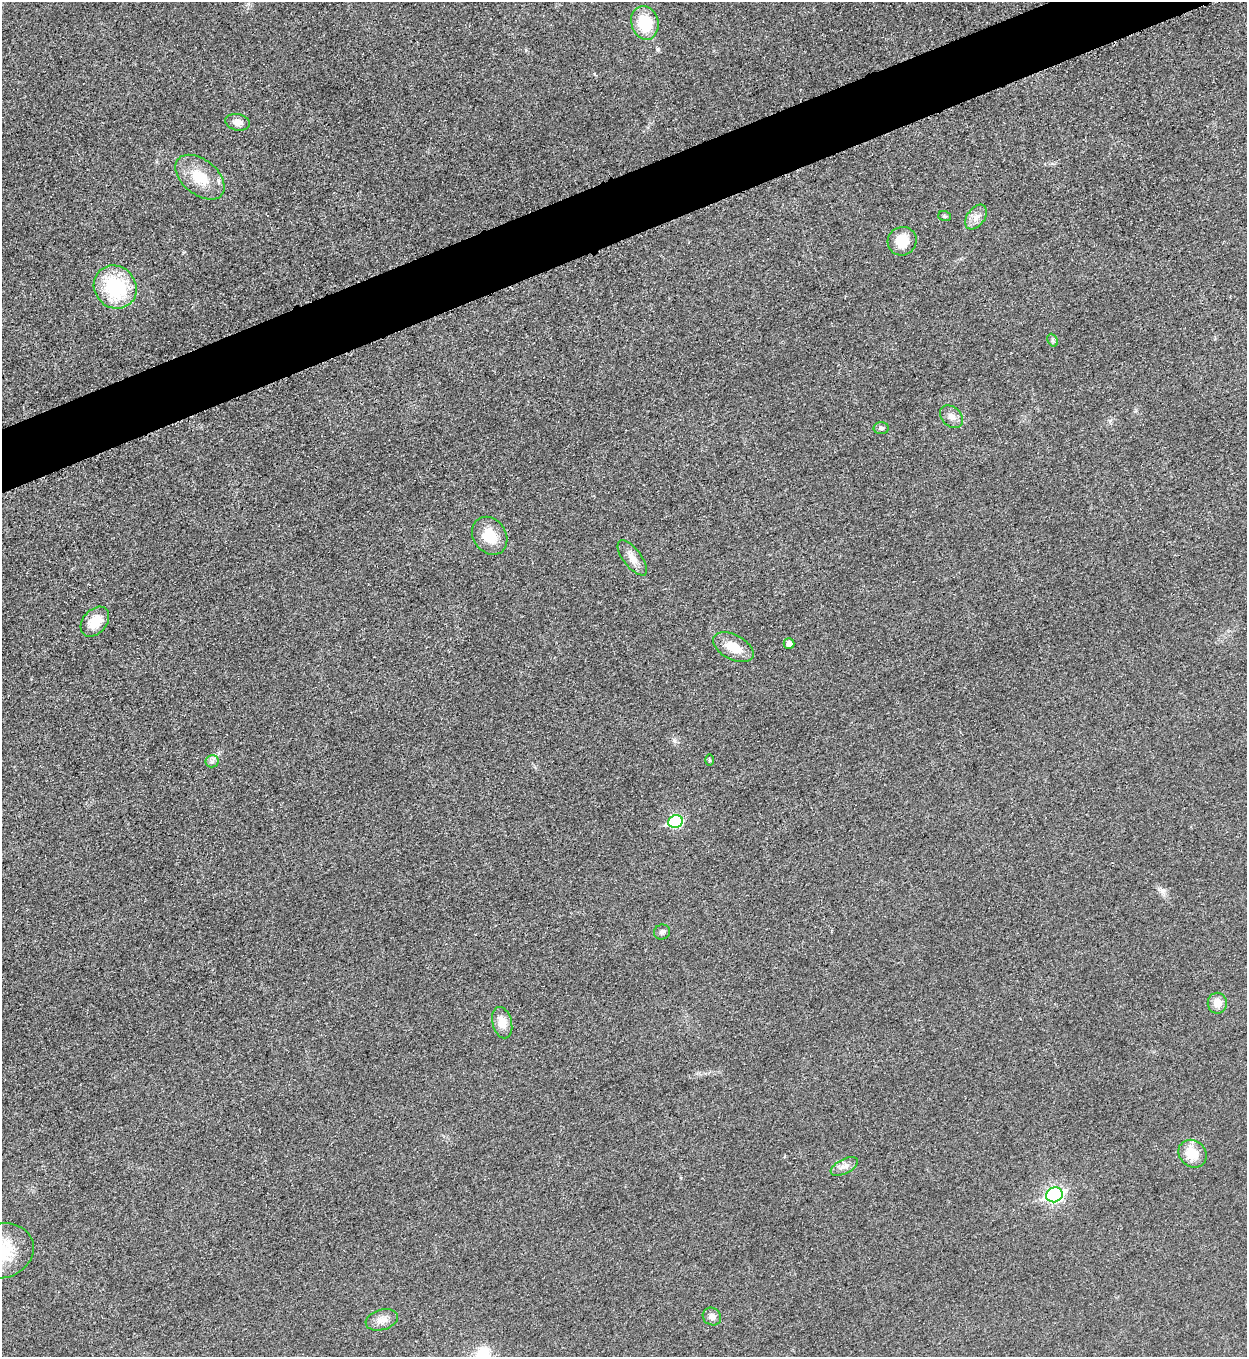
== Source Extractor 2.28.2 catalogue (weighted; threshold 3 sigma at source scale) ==
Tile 10 of 4 x 4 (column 2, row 3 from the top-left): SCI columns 1533-2777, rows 1365-2719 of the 5428 x 5441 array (HDU 1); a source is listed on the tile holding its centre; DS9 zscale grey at full resolution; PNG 1249 x 1359 px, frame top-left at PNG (2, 2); each listed source drawn as its Kron ellipse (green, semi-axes under 4 px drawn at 4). Shown black and unused: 4% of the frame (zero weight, under 3 of 5 exposures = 1% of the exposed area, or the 3 px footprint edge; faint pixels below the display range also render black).
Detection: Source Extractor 2.28.2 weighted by HDU 2 'WHT'; one run over the whole footprint, this tile lists its part. Background 0.0229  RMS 0.0048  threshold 0.0216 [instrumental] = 3 sigma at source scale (4.5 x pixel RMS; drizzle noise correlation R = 1.50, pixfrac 1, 0.05/0.05 arcsec/px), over >= 5 px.
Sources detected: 27; all 27 listed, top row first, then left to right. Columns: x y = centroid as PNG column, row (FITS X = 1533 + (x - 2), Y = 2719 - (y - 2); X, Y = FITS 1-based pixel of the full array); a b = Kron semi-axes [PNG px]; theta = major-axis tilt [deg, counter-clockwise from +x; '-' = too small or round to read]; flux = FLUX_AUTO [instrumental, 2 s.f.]
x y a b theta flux
645 23 17 13 -75 19
238 122 12 8 -10 3.4
200 177 28 17 -39 14
945 216 6 5 - 0.86
976 217 14 8 54 3.6
902 241 15 14 - 9.2
115 287 22 20 -47 36
1053 340 6 5 - 0.93
951 417 13 9 -46 3.4
881 428 8 6 0 1.3
490 536 20 16 -55 11
632 558 21 9 -52 4.8
95 622 17 12 49 8.8
789 644 5 5 - 2.9
733 647 22 12 -27 9.4
710 760 6 4 90 0.55
212 761 6 6 - 1.3
676 822 7 6 - 38
662 932 8 7 - 1.5
1217 1003 10 9 - 5.3
502 1023 16 9 -76 6
1193 1154 15 13 -40 9.6
844 1166 15 7 26 2.9
1054 1195 8 7 - 110
2 1251 32 27 18 23
712 1316 9 8 - 2.5
382 1320 16 10 16 4.3
Isophote crosses this tile's border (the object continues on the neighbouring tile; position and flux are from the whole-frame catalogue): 1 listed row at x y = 2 1251
Unlisted compact peaks at least as high as the median listed source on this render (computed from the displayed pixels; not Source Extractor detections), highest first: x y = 674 740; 1163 890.